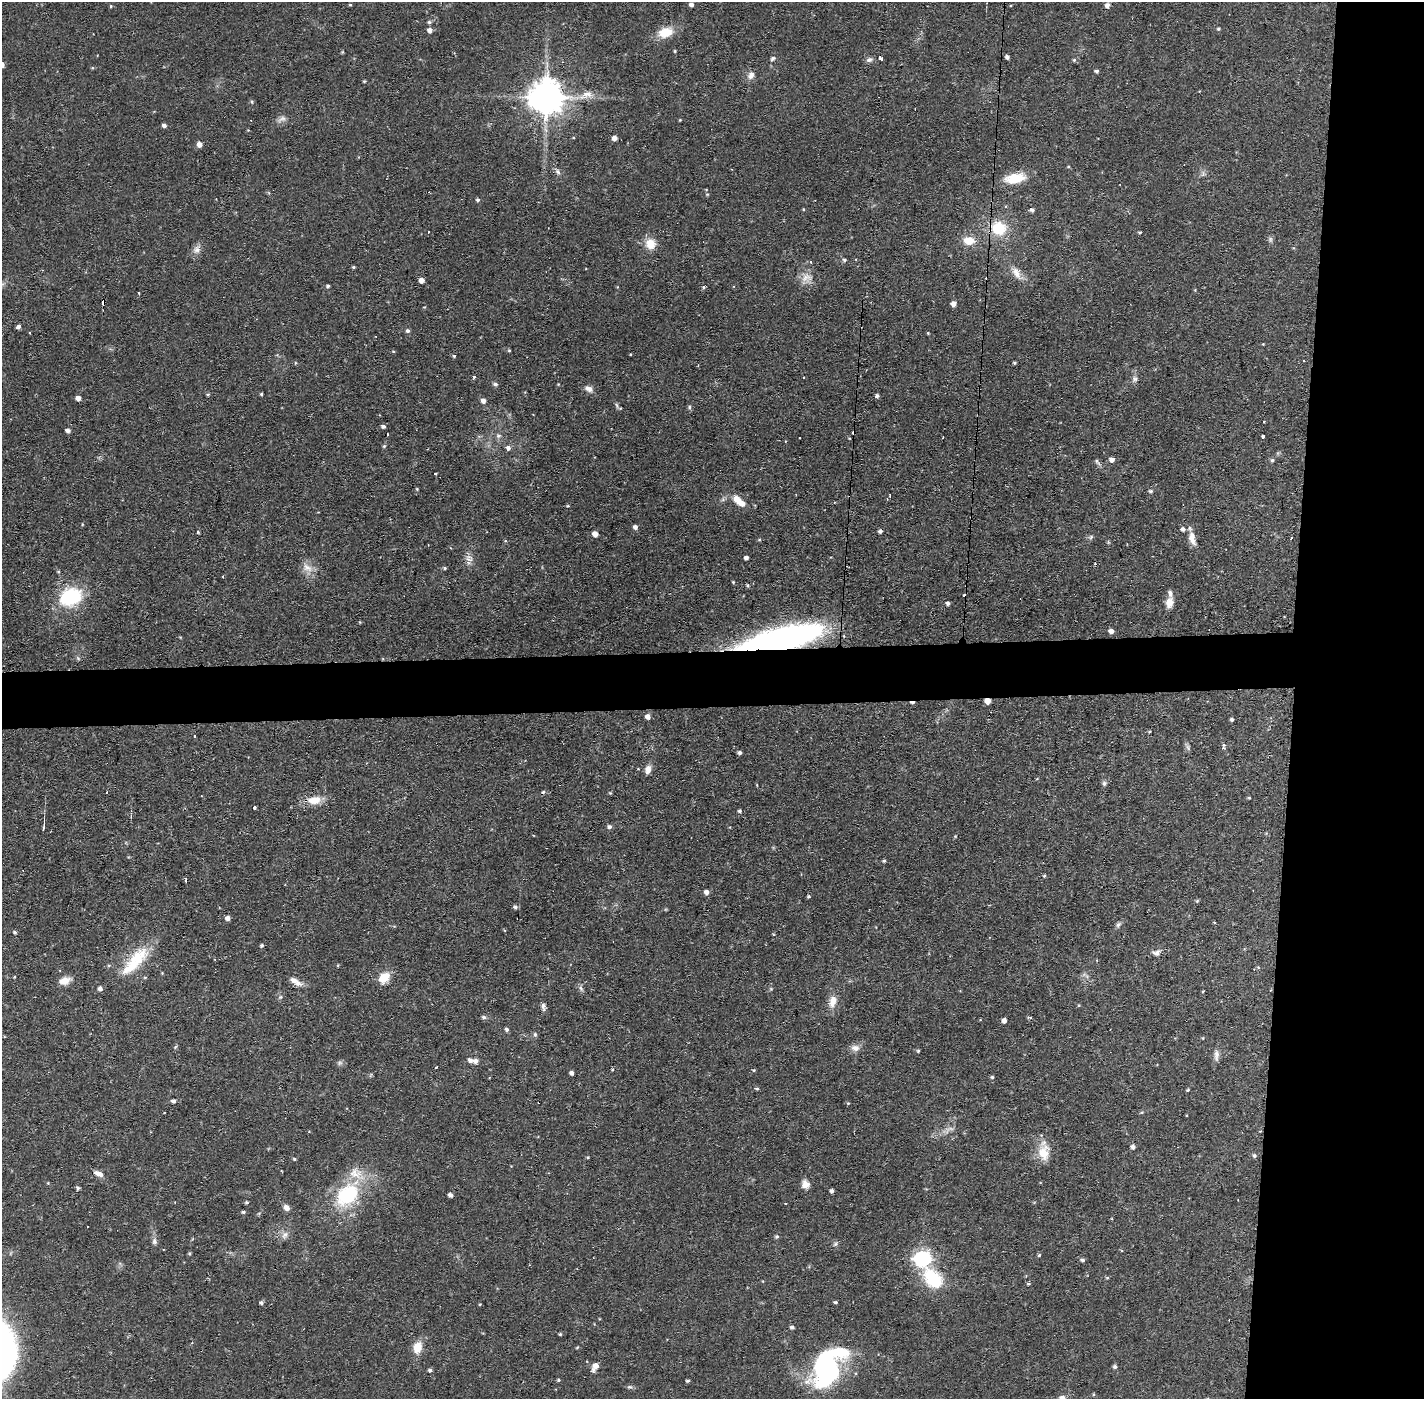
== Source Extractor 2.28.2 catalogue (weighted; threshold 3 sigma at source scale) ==
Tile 6 of 3 x 3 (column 3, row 2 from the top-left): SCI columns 2846-4267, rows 1452-2848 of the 4267 x 4300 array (HDU 1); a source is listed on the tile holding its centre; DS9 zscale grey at full resolution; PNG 1426 x 1401 px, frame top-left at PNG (2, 2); no overlay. Shown black and unused: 13% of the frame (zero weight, under 2 of 3 exposures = <1% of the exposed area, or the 3 px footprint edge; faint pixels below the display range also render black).
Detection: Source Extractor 2.28.2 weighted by HDU 2 'WHT'; one run over the whole footprint, this tile lists its part. Background 0.0582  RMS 0.006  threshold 0.0272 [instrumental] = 3 sigma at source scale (4.5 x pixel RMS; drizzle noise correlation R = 1.50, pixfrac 1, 0.05/0.05 arcsec/px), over >= 5 px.
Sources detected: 236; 3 too faint to see at this stretch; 2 inside a brighter object's white glare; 10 cosmic-ray / hot-pixel residue — not listed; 5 inside a brighter listed object's ellipse — not listed separately; the other 216 listed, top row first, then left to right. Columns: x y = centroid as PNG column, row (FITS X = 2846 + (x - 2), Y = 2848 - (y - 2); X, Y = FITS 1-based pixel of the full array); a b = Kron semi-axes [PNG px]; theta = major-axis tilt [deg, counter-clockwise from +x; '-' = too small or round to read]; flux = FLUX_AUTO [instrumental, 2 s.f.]
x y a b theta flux
691 4 4 4 - 2.1
350 5 4 4 - 0.63
1107 5 7 6 - 2.2
111 6 5 3 - 0.56
429 22 5 5 - 0.97
1218 29 5 4 - 0.79
430 30 5 5 - 3
665 32 15 10 14 13
675 51 4 3 - 0.67
880 57 4 3 - 7.2
1007 57 4 4 - 1.7
773 58 7 5 44 1.2
869 60 10 6 21 1.8
1074 60 5 4 - 0.89
2 64 5 4 - 3.6
1096 71 4 4 - 1.3
751 75 11 8 62 3.2
364 81 3 3 - 0.61
586 95 23 9 19 7.6
546 97 10 10 - 1400
680 120 3 3 - 0.46
164 125 5 4 - 1.8
614 138 5 4 - 3.4
199 144 5 5 - 3.4
558 172 8 5 -64 1.6
1203 174 8 5 -90 1.5
1015 178 20 10 10 16
478 200 4 4 - 1.1
803 209 4 3 - 0.46
1032 210 5 5 - 1.6
998 228 18 16 -12 19
428 232 3 3 - 2.6
1140 232 4 3 - 0.77
1270 239 8 6 -77 1.5
969 240 13 10 -3 8.5
650 244 12 12 - 8.4
197 250 11 9 64 3.4
844 260 5 5 - 1.1
811 262 4 3 - 0.97
353 267 4 4 - 0.68
1017 273 20 9 -56 5.7
806 278 14 13 - 6.2
421 280 4 4 - 3.7
328 286 4 4 - 0.95
704 287 5 5 - 0.76
139 293 3 2 - 0.54
103 302 5 4 - 5.6
953 304 5 4 - 3.7
18 327 5 4 - 1.9
408 331 6 6 - 1.3
30 332 3 2 - 1
928 333 4 3 - 0.54
1263 344 3 3 - 0.43
509 350 4 4 - 0.64
454 356 4 4 - 0.78
1014 363 3 3 - 0.84
474 377 3 3 - 1.5
803 377 2 2 - 0.62
1135 379 8 8 - 2
495 384 7 5 -10 1.2
558 384 3 3 - 0.42
589 389 13 8 -26 3
208 394 5 4 - 0.85
261 394 4 3 - 0.72
877 396 4 4 - 1.4
78 398 4 4 - 3.6
483 401 5 5 - 2.8
617 405 9 4 -69 1.2
689 407 6 4 -90 0.92
383 426 5 4 - 1.4
68 430 5 4 - 2.4
498 436 7 6 - 1.7
1262 436 3 3 - 17
849 438 4 3 - 0.46
384 446 6 4 89 0.79
508 448 6 6 - 2.1
1112 459 5 5 - 3
1272 460 5 5 - 1.1
1097 462 11 4 -52 1.4
435 473 3 3 - 0.92
417 489 4 4 - 0.61
1151 491 5 4 - 1.1
890 495 3 2 - 0.7
739 501 19 8 -39 8.2
568 506 4 3 - 0.62
82 524 4 3 - 0.47
635 527 5 5 - 2.2
1183 529 6 5 - 2.1
880 531 5 4 - 1.5
198 532 4 3 - 0.63
595 534 5 4 - 4.5
1091 537 6 5 - 1.1
1192 538 18 8 -77 5.6
1291 538 3 2 - 0.61
759 540 5 3 - 0.61
505 541 5 3 - 0.54
469 558 12 10 -35 3.6
746 558 4 4 - 2.2
307 568 16 10 -31 5.5
444 568 4 4 - 0.92
733 582 4 4 - 0.58
748 585 5 4 - 0.81
70 597 26 20 21 36
1169 602 14 9 76 5.3
948 603 4 4 - 1.6
1111 631 5 4 - 2.8
780 639 71 17 13 260
78 658 7 4 -46 0.93
987 701 5 4 - 5.6
648 717 5 5 - 3.2
1232 719 4 3 - 1.2
1149 731 4 4 - 0.66
195 736 3 3 - 1.4
1224 746 8 5 85 1.3
1188 747 9 5 -71 1.5
740 753 4 4 - 1.6
648 769 10 7 78 3.8
1104 783 7 5 -90 1.4
610 793 4 3 - 0.62
1249 798 5 3 - 0.54
314 800 20 11 5 8.9
254 808 3 3 - 1.9
740 811 5 4 - 1.2
43 827 7 3 79 0.81
609 827 5 5 - 1.7
884 861 4 4 - 0.91
1044 876 4 3 - 0.78
186 880 4 2 - 1.4
706 892 5 5 - 2.9
808 896 4 4 - 0.8
1197 901 6 5 - 0.75
515 907 5 5 - 1.5
228 918 5 4 - 2.9
1118 925 8 5 60 1.6
15 932 5 4 - 0.97
262 945 4 4 - 1.1
1157 953 13 8 11 2.9
137 958 36 21 47 25
109 965 5 3 - 0.75
338 965 4 3 - 0.53
1258 967 5 4 - 0.61
162 973 4 4 - 0.5
14 977 4 3 - 0.48
384 978 14 10 41 9.3
65 981 13 8 14 5.7
298 983 15 7 -8 3.7
100 989 5 4 - 2.2
581 989 9 5 -63 1.5
771 989 5 4 - 0.67
1203 991 4 3 - 0.44
280 997 6 4 89 0.96
833 1001 18 10 73 6.3
1079 1005 4 3 - 0.63
543 1006 11 4 -88 1.9
484 1017 5 5 - 1.5
1031 1018 4 3 - 1.4
1004 1020 4 4 - 2.9
507 1029 5 5 - 1.4
535 1034 6 5 - 1
1203 1038 4 3 - 0.5
855 1048 12 9 -6 3.5
918 1051 5 4 - 0.83
1216 1055 17 6 89 3
470 1060 6 5 - 2.3
436 1067 3 2 - 0.97
612 1070 4 3 - 0.57
754 1070 5 4 - 0.61
571 1073 4 4 - 1.9
992 1077 4 4 - 0.84
757 1089 5 4 - 0.86
1188 1090 5 3 - 0.66
173 1101 6 4 -8 2.3
848 1103 5 4 - 0.63
1133 1147 5 5 - 2.1
1044 1153 21 14 86 11
1254 1156 5 5 - 1.3
588 1157 4 3 - 0.56
294 1159 4 4 - 0.67
98 1174 12 7 -22 3.4
48 1183 4 4 - 0.48
805 1184 10 9 - 4
78 1188 4 4 - 1.2
832 1191 4 3 - 1.5
348 1195 37 25 48 45
450 1195 4 4 - 2.3
247 1203 4 4 - 0.94
785 1203 3 2 - 0.46
286 1208 7 6 - 3.6
243 1212 4 4 - 1.2
284 1235 11 7 52 3.1
777 1236 5 5 - 1
154 1241 9 7 -82 2
835 1244 7 5 37 1.2
189 1253 4 4 - 0.73
1039 1255 4 4 - 0.76
922 1259 7 6 - 170
1082 1260 4 4 - 1.4
1107 1278 4 4 - 0.72
933 1279 28 18 -50 28
1028 1284 4 3 - 0.88
835 1302 4 3 - 0.92
261 1303 5 4 - 1.2
480 1304 4 3 - 0.46
792 1327 4 4 - 1.4
560 1334 4 4 - 0.7
417 1347 13 9 74 9.3
577 1347 4 3 - 0.59
826 1365 33 17 -54 70
595 1366 9 5 58 5.1
1115 1366 5 4 - 1.4
430 1370 5 4 - 1.3
558 1380 4 3 - 0.8
688 1381 3 3 - 1.1
630 1387 8 5 -1 1.3
1094 1394 5 3 - 0.57
1063 1398 8 6 -32 4.5
Overlapping masked pixels (flux is a lower limit): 5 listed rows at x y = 880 57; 103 302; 880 531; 780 639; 987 701
Isophote crosses this tile's border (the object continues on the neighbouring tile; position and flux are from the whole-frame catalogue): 2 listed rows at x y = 2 64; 1063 1398